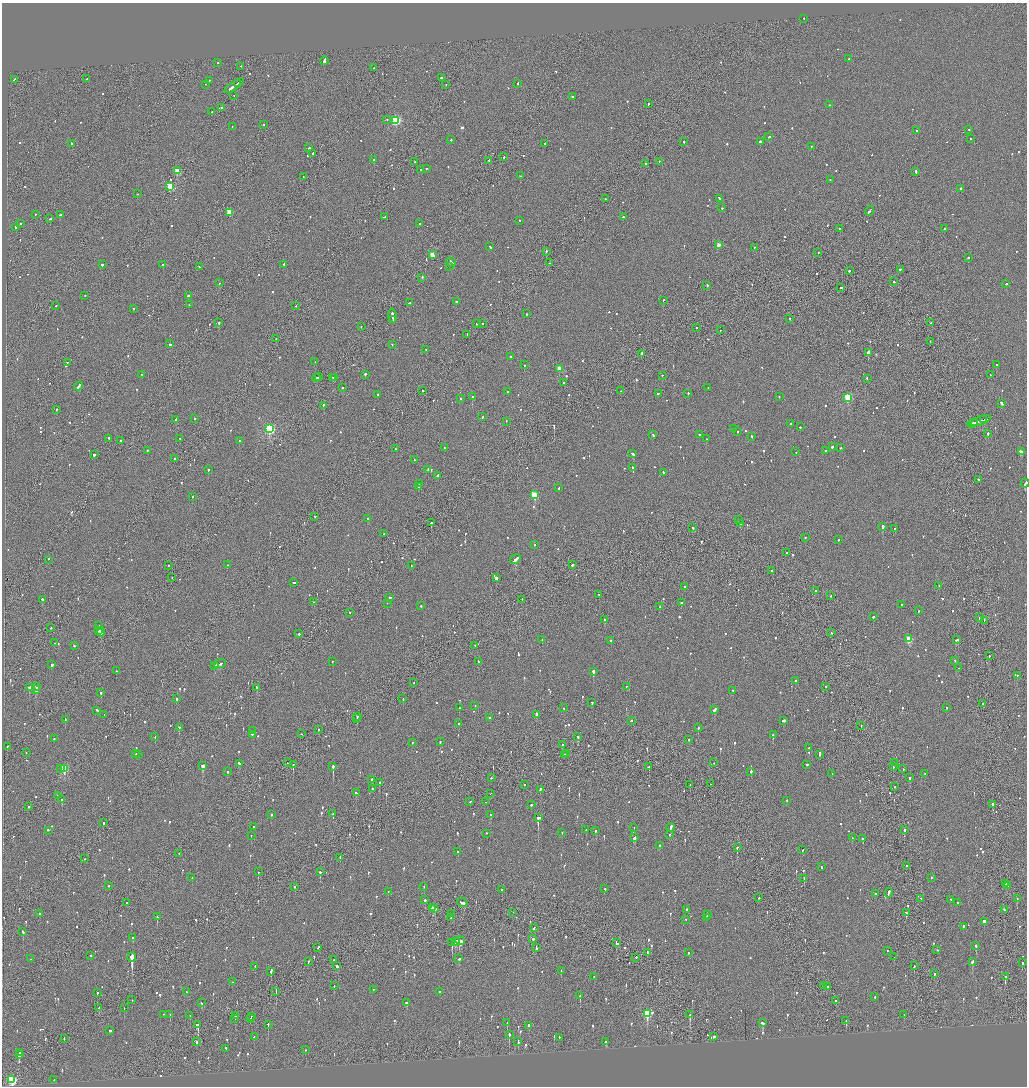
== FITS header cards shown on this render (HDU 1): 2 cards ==
NAXIS1  =                 2050
NAXIS2  =                 2168

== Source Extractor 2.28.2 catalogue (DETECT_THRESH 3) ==
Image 2050 x 2168 px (HDU 1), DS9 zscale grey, zoomed out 1/2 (1 PNG px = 2 x 2 image px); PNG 1029 x 1088 px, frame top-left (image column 2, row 2168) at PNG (2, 3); each listed source drawn as its Kron ellipse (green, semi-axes under 4 px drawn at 4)
Background -0.0826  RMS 0.062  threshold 0.185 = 3 sigma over >= 5 px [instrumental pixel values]
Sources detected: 1137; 53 cannot appear on this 1/2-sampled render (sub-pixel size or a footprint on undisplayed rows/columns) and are neither listed nor drawn; of the other 1084, the 500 brightest by FLUX_AUTO listed and drawn (584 fainter detections omitted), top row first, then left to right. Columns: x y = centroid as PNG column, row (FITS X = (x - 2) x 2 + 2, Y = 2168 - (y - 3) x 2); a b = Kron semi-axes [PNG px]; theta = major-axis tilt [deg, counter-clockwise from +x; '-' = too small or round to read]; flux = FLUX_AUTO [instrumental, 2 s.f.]
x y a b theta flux
803 19 2 2 - 44
849 59 2 2 - 65
324 61 4 2 - 260
218 63 2 2 - 50
241 67 2 1 - 76
373 68 2 1 - 63
441 78 2 2 - 750
87 79 2 1 - 140
14 80 3 2 - 150
210 81 2 1 - 49
237 84 4 2 - 750
518 84 3 2 - 81
206 85 2 2 - 62
446 85 2 2 - 50
234 86 11 2 35 910
234 96 2 1 - 55
572 97 2 2 - 210
648 104 2 2 - 94
829 105 2 2 - 44
221 108 2 2 - 53
212 112 2 1 - 62
387 120 2 2 - 100
396 121 3 3 - 1200
263 125 2 2 - 71
232 127 2 2 - 61
969 130 2 2 - 48
917 131 2 2 - 63
769 137 2 2 - 130
971 139 2 2 - 47
451 140 2 2 - 62
684 142 2 2 - 110
760 142 2 2 - 230
71 144 2 2 - 44
545 144 2 2 - 67
811 147 2 1 - 110
309 148 2 2 - 120
313 154 3 2 - 410
504 157 2 2 - 89
374 160 2 2 - 54
489 161 2 2 - 400
415 162 2 1 - 73
659 162 2 2 - 46
646 164 2 2 - 67
427 169 2 2 - 68
421 170 2 2 - 46
177 171 3 3 - 310
916 172 3 2 - 130
520 176 2 2 - 44
303 177 2 1 - 55
830 180 2 2 - 85
170 187 3 3 - 400
961 189 2 1 - 410
137 194 2 1 - 130
605 199 2 2 - 200
719 199 3 2 - 250
722 208 2 2 - 110
869 211 5 2 - 160
229 213 3 3 - 330
35 215 2 2 - 48
60 215 3 2 - 330
385 217 3 2 - 140
623 217 2 2 - 120
50 219 2 2 - 210
520 221 2 2 - 160
20 224 2 2 - 72
420 224 2 2 - 70
16 228 2 2 - 1200
840 229 2 2 - 46
945 229 2 2 - 53
718 245 2 2 - 120
490 247 3 2 - 88
754 248 2 1 - 130
546 252 2 2 - 64
818 253 2 2 - 54
432 255 3 2 - 200
968 258 2 1 - 400
451 263 5 2 - 220
549 263 2 1 - 280
102 265 2 1 - 530
163 265 2 2 - 87
284 265 2 2 - 73
200 267 2 2 - 65
450 267 2 1 - 44
900 270 2 1 - 85
849 271 2 2 - 110
422 278 2 2 - 86
894 282 3 2 - 84
220 283 2 2 - 69
1006 284 2 2 - 110
707 286 2 2 - 150
841 288 3 2 - 86
85 296 2 2 - 49
188 296 2 2 - 170
663 301 2 2 - 81
456 302 2 2 - 65
410 303 3 2 - 93
189 305 2 1 - 45
56 306 2 2 - 110
296 306 2 2 - 47
133 309 2 2 - 170
526 314 2 2 - 64
392 316 7 2 -82 340
790 319 2 2 - 43
393 320 2 1 - 96
219 323 2 2 - 160
930 323 2 2 - 53
476 324 2 2 - 46
483 324 2 1 - 110
361 327 2 2 - 54
697 328 2 2 - 50
720 330 2 1 - 90
467 335 2 2 - 50
276 339 2 1 - 55
930 342 2 1 - 59
169 344 3 2 - 230
392 345 2 1 - 43
426 350 2 1 - 46
868 353 3 2 - 700
641 354 3 2 - 63
510 357 2 2 - 51
315 362 2 2 - 44
67 363 2 2 - 130
524 365 2 1 - 290
996 365 2 2 - 70
559 369 3 3 - 210
142 375 2 1 - 44
365 375 2 2 - 300
990 375 2 2 - 49
662 376 2 2 - 110
318 377 2 1 - 78
317 378 4 2 - 170
333 378 2 2 - 100
335 378 2 1 - 110
867 379 2 2 - 64
564 383 2 2 - 56
79 386 5 2 - 220
343 388 2 1 - 120
708 388 2 2 - 67
423 391 2 2 - 80
621 391 2 2 - 140
508 392 2 2 - 77
658 394 3 2 - 140
688 394 2 2 - 91
377 395 2 1 - 48
472 397 2 2 - 130
779 397 2 2 - 49
848 398 3 3 - 910
460 399 2 2 - 71
1002 404 4 2 - 180
323 405 2 2 - 310
56 410 2 2 - 53
483 417 2 2 - 120
195 419 2 2 - 60
176 420 4 2 - 130
984 420 2 1 - 100
980 421 11 2 18 420
506 422 2 2 - 70
975 423 2 2 - 140
790 424 2 2 - 91
972 424 5 2 - 270
800 427 2 2 - 140
270 429 4 3 - 1700
734 429 2 1 - 90
738 432 2 2 - 64
988 434 2 2 - 300
653 435 2 2 - 90
699 435 2 2 - 58
752 437 2 2 - 82
108 439 2 2 - 75
180 439 2 2 - 58
706 439 2 2 - 54
120 441 2 2 - 44
239 441 2 2 - 53
832 447 3 2 - 130
444 448 2 2 - 67
841 448 2 2 - 65
396 449 2 2 - 57
147 451 2 2 - 73
826 451 2 2 - 49
796 452 2 2 - 49
1021 452 4 2 - 260
632 454 3 2 - 310
94 455 2 2 - 330
175 459 2 2 - 48
414 460 3 2 - 100
632 468 2 2 - 68
208 470 2 2 - 210
428 470 2 2 - 54
663 473 2 2 - 89
437 476 3 2 - 89
978 480 2 2 - 110
420 484 2 2 - 86
1025 484 4 2 - 320
419 487 4 2 - 260
559 488 2 2 - 53
534 495 3 3 - 570
192 497 2 2 - 80
315 517 2 2 - 45
368 519 2 2 - 160
738 520 2 2 - 72
431 523 2 2 - 550
740 524 2 1 - 62
882 527 2 2 - 710
693 528 2 2 - 60
895 529 2 2 - 140
384 534 2 2 - 63
805 538 2 2 - 65
838 540 2 2 - 82
534 545 2 2 - 91
787 553 2 1 - 73
48 560 2 2 - 70
515 560 6 2 38 420
227 565 2 1 - 62
572 565 3 2 - 130
168 566 2 2 - 92
411 566 2 2 - 48
772 571 2 2 - 66
172 578 2 1 - 43
496 578 2 2 - 420
294 583 2 1 - 540
939 586 2 1 - 53
685 587 2 2 - 76
815 591 2 2 - 77
599 595 2 2 - 81
831 596 2 1 - 110
390 598 3 2 - 57
42 600 2 2 - 200
522 600 2 1 - 63
313 602 2 2 - 61
681 603 2 2 - 180
387 604 2 1 - 63
901 605 2 2 - 46
421 606 2 2 - 58
660 607 3 2 - 130
919 611 2 2 - 69
350 613 2 2 - 50
873 617 2 2 - 170
979 618 3 1 - 71
605 620 2 2 - 200
984 621 2 1 - 200
98 626 2 2 - 79
51 628 2 2 - 64
99 631 2 2 - 56
101 632 4 2 - 230
832 633 2 2 - 55
299 634 2 2 - 98
909 639 3 3 - 410
542 640 2 2 - 55
957 640 3 2 - 130
610 641 2 2 - 56
55 643 3 2 - 140
74 646 2 2 - 50
475 646 2 1 - 49
989 656 2 1 - 120
955 661 2 2 - 54
333 662 2 2 - 49
478 662 3 2 - 160
220 664 6 2 20 180
52 665 2 2 - 68
215 666 3 2 - 150
958 668 2 2 - 210
116 671 2 2 - 85
593 672 2 2 - 960
1017 676 2 2 - 94
795 681 2 2 - 170
413 683 2 1 - 71
36 687 2 2 - 620
626 687 2 2 - 130
826 687 2 2 - 70
29 688 2 2 - 140
257 688 3 2 - 610
36 690 3 2 - 270
733 691 2 2 - 45
101 693 2 2 - 100
176 699 2 2 - 250
403 699 2 2 - 44
592 703 2 2 - 63
983 704 2 2 - 57
475 706 2 2 - 64
459 708 2 2 - 110
563 708 2 2 - 64
946 708 2 2 - 45
714 710 3 2 - 290
97 711 2 2 - 110
104 715 2 2 - 120
536 715 3 2 - 670
357 717 4 2 - 290
490 718 2 2 - 81
357 719 2 1 - 140
65 720 2 2 - 160
631 721 2 2 - 150
784 721 3 2 - 140
459 724 2 2 - 66
861 726 2 1 - 69
179 728 2 2 - 150
698 728 2 2 - 84
318 730 2 2 - 61
252 731 2 2 - 51
301 734 2 2 - 57
252 735 2 2 - 120
773 735 2 2 - 270
155 737 2 2 - 84
578 737 3 2 - 59
54 739 2 2 - 95
689 740 2 2 - 290
440 742 2 2 - 45
412 743 2 2 - 49
562 745 2 2 - 200
7 747 2 2 - 44
809 748 2 2 - 59
26 753 2 1 - 49
136 754 2 2 - 72
566 754 2 2 - 47
139 755 2 2 - 48
564 755 2 2 - 64
820 755 2 2 - 45
287 763 2 1 - 47
714 763 2 1 - 53
895 763 2 2 - 49
239 764 3 2 - 130
293 765 2 2 - 270
807 765 2 2 - 130
203 766 3 2 - 1500
333 767 2 2 - 1200
649 767 2 1 - 49
893 767 2 2 - 79
61 769 2 2 - 130
64 769 3 3 - 560
903 769 2 2 - 70
227 772 2 2 - 48
751 772 2 2 - 120
832 774 2 2 - 43
925 774 2 2 - 140
491 778 2 1 - 78
910 778 2 2 - 240
372 780 3 2 - 280
379 783 2 2 - 170
710 784 2 1 - 44
524 785 2 2 - 89
690 785 2 1 - 46
894 787 2 2 - 110
372 789 2 2 - 84
540 790 3 2 - 130
356 793 3 2 - 120
491 794 2 1 - 130
57 796 2 2 - 75
62 800 2 2 - 100
787 801 2 2 - 49
470 802 2 2 - 67
485 802 2 2 - 86
531 805 2 2 - 73
992 805 3 2 - 300
29 807 2 2 - 55
333 814 2 2 - 150
271 815 2 2 - 210
491 815 2 2 - 110
538 818 3 2 - 1200
103 823 3 1 - 99
253 827 2 2 - 69
634 828 2 2 - 43
671 828 4 2 - 260
586 830 2 2 - 43
904 830 2 2 - 270
48 831 2 2 - 160
595 831 2 2 - 98
562 833 2 2 - 47
487 834 2 2 - 56
669 835 2 2 - 50
251 836 2 2 - 180
635 838 2 2 - 410
852 838 2 2 - 59
863 839 2 2 - 86
659 846 3 2 - 120
737 848 2 1 - 140
803 850 3 2 - 78
458 852 2 2 - 99
179 854 2 2 - 49
340 858 2 2 - 77
84 859 2 2 - 67
906 866 2 2 - 65
821 867 2 2 - 78
258 872 2 1 - 99
320 872 2 2 - 200
192 878 2 2 - 47
931 878 2 2 - 80
804 879 3 2 - 120
1006 884 2 2 - 110
109 886 2 2 - 54
1008 886 2 2 - 71
295 887 2 2 - 93
424 887 2 2 - 64
605 889 2 2 - 68
501 890 2 2 - 65
388 892 2 2 - 64
889 893 4 2 - 220
876 894 2 2 - 120
759 898 2 2 - 160
921 899 2 1 - 64
1017 899 2 2 - 75
425 900 2 2 - 400
951 900 2 2 - 47
127 903 2 1 - 74
462 903 5 2 - 170
957 903 2 2 - 52
432 908 2 2 - 190
435 909 3 2 - 280
687 910 2 2 - 160
1004 910 2 2 - 110
513 913 2 1 - 52
906 913 2 2 - 100
39 914 2 2 - 84
452 914 2 1 - 160
707 915 3 2 - 160
157 917 2 2 - 210
450 918 2 2 - 98
706 918 2 2 - 120
686 920 2 2 - 45
984 922 2 2 - 2900
963 927 3 2 - 250
534 928 3 2 - 120
23 932 3 2 - 190
133 938 3 2 - 110
533 939 2 2 - 300
460 941 5 2 - 300
456 942 4 2 - 410
452 943 3 2 - 390
616 943 4 2 - 440
976 946 2 2 - 280
318 948 3 2 - 89
536 948 4 2 - 160
937 950 2 1 - 50
887 951 2 1 - 150
647 953 2 1 - 52
688 953 2 2 - 72
91 956 2 2 - 66
132 957 5 2 - 21000
894 957 2 1 - 120
636 958 3 1 - 92
31 959 2 1 - 45
459 959 2 2 - 84
333 960 2 2 - 58
308 962 2 2 - 48
972 962 3 2 - 130
1022 963 2 2 - 170
337 966 3 2 - 180
914 966 2 2 - 94
255 967 2 2 - 58
561 971 2 2 - 43
271 972 3 2 - 270
935 974 2 2 - 75
594 977 2 2 - 180
1005 977 3 2 - 94
232 982 2 2 - 49
334 986 3 2 - 72
824 986 2 2 - 100
827 987 2 1 - 89
373 990 2 2 - 44
187 992 3 2 - 130
276 992 2 1 - 91
440 992 2 2 - 59
97 993 2 2 - 120
580 996 2 2 - 160
875 997 2 2 - 180
132 1000 2 2 - 62
836 1001 2 2 - 58
202 1003 2 2 - 73
407 1003 3 2 - 97
99 1008 2 2 - 73
124 1008 2 2 - 47
647 1014 4 3 - 620
164 1015 2 1 - 68
170 1015 2 2 - 180
690 1015 2 2 - 520
904 1015 2 2 - 49
190 1016 2 2 - 48
236 1016 2 1 - 280
251 1017 2 1 - 43
235 1019 2 2 - 44
250 1019 2 2 - 250
846 1021 3 2 - 120
507 1023 2 2 - 250
763 1023 3 2 - 94
197 1025 3 2 - 630
268 1025 2 2 - 300
529 1026 2 2 - 230
110 1031 2 2 - 180
509 1035 2 2 - 110
254 1037 2 2 - 51
714 1037 2 2 - 180
559 1038 2 2 - 50
64 1039 3 1 - 55
196 1042 3 2 - 100
518 1042 4 2 - 110
606 1042 3 2 - 120
226 1049 2 2 - 50
305 1050 2 2 - 54
20 1053 2 2 - 170
19 1055 3 2 - 200
12 1080 3 3 - 1200
54 1080 2 2 - 360
At the frame edge (FLAGS 8, measured only in part): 1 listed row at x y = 1025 484
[584 fainter detections neither listed nor drawn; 53 sub-pixel or undisplayed-footprint detections neither listed nor drawn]